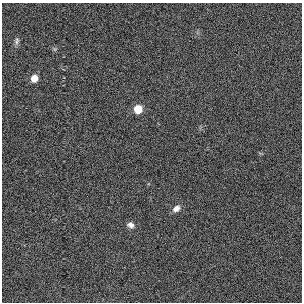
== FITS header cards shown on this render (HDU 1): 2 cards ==
NAXIS1  =                  300 / length of data axis 1
NAXIS2  =                  300 / length of data axis 2

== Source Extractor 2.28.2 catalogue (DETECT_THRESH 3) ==
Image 300 x 300 px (HDU 1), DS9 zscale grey, 1 PNG px = 1 image px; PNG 304 x 304 px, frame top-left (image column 1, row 300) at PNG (2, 3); no overlay
Background 0.333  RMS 5.4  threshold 16.2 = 3 sigma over >= 5 px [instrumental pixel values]
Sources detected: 5; all 5 listed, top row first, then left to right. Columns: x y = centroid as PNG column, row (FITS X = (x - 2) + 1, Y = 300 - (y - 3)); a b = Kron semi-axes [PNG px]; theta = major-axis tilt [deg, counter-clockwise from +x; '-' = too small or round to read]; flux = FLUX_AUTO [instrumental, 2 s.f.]
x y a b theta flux
17 41 10 5 85 950
34 78 5 5 - 5300
138 109 6 5 - 9400
176 208 9 7 39 1900
130 225 9 7 -24 1600